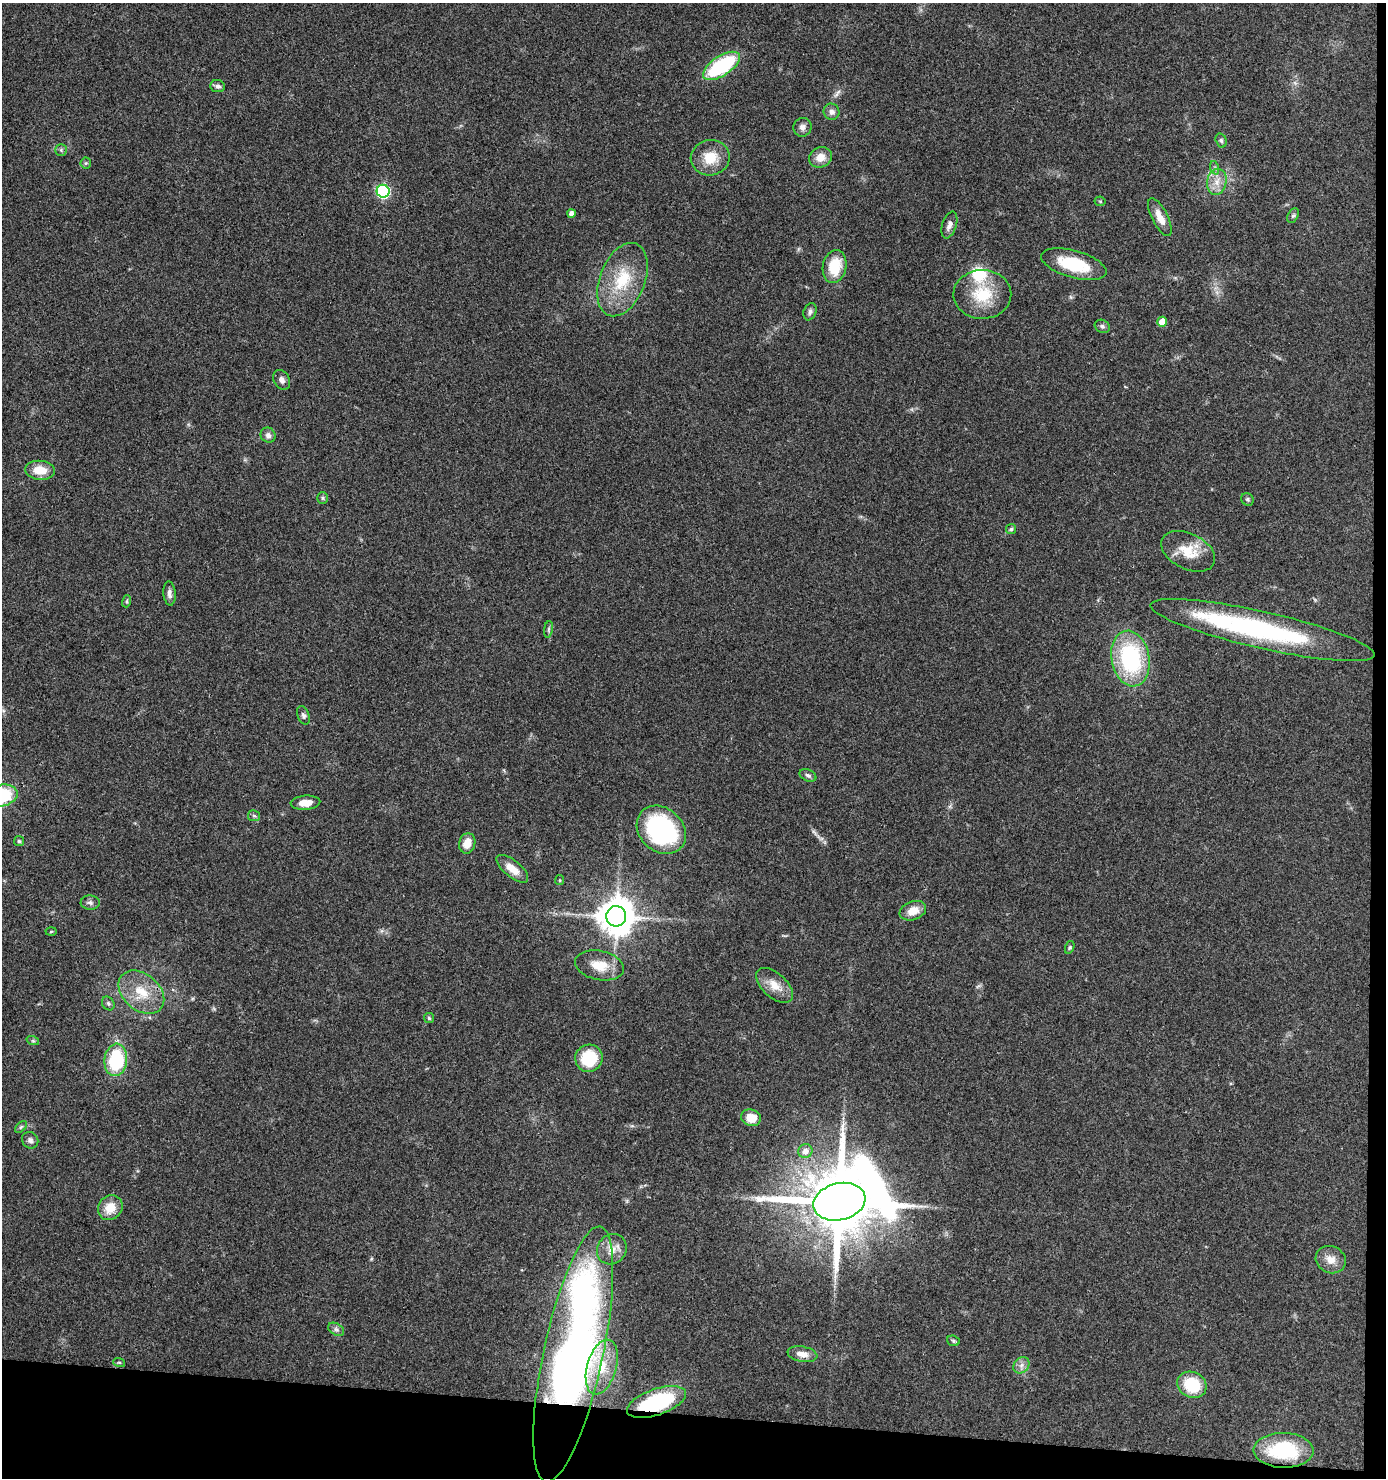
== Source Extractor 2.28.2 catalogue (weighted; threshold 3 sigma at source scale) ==
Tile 9 of 3 x 3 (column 3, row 3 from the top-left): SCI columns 2871-4254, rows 1-1476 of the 4448 x 4427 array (HDU 1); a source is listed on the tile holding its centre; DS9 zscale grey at full resolution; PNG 1388 x 1480 px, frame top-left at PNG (2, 3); each listed source drawn as its Kron ellipse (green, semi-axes under 4 px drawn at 4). Shown black and unused: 5% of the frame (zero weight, under 3 of 4 exposures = <1% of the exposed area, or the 3 px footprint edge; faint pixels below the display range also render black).
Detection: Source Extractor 2.28.2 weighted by HDU 2 'WHT'; one run over the whole footprint, this tile lists its part. Background 0.078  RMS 0.0058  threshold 0.0262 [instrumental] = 3 sigma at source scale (4.5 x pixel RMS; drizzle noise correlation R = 1.50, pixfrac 1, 0.05/0.05 arcsec/px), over >= 5 px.
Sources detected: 80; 1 too faint to see at this stretch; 1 inside a brighter object's white glare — neither listed nor drawn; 1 inside a brighter listed object's ellipse — not listed separately; the other 77 listed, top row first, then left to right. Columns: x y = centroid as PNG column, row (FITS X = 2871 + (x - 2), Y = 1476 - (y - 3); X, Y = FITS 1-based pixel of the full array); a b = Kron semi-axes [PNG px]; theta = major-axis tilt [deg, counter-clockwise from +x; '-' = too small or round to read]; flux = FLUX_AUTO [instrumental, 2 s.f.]
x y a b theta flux
722 66 21 9 33 50
218 86 7 6 - 2.3
832 112 8 8 - 2.6
802 127 9 9 - 2.8
1221 140 7 5 -74 1.1
61 150 6 6 - 1.2
820 157 12 10 24 6.1
710 158 19 17 10 13
86 163 5 5 - 0.88
1215 168 7 4 -72 1.2
1217 182 13 9 78 6
383 191 6 6 - 81
1100 201 5 5 - 0.76
571 213 4 4 - 3
1293 216 8 5 62 1.2
1160 217 21 8 -63 7
949 225 14 7 72 3
1074 264 34 13 -16 27
834 266 17 11 80 19
622 280 38 22 69 29
982 294 29 24 1 23
810 312 9 6 69 1.8
1162 322 5 5 - 9.8
1102 326 8 6 -25 1.4
282 380 10 7 -60 2.7
268 435 8 7 - 2.3
40 470 15 9 -6 10
323 498 6 5 - 0.98
1247 499 6 6 - 1.1
1011 529 5 5 - 0.92
1188 551 29 17 -26 15
169 594 12 6 -85 2.6
127 601 6 4 72 0.75
548 629 8 4 81 1.2
1262 630 115 18 -13 110
1130 658 28 19 -79 63
303 715 10 6 -68 1.6
808 775 9 5 -25 1.7
2 796 16 10 13 36
305 803 15 7 4 6.4
254 816 6 5 - 1.1
661 830 27 21 -43 89
19 841 5 5 - 0.93
467 843 10 8 74 7.1
512 869 19 8 -39 7.2
560 880 5 4 - 0.66
90 903 9 7 -3 1.8
913 911 14 9 21 7.6
616 916 10 10 - 1500
51 931 5 3 - 0.59
1070 947 6 4 72 0.85
599 965 25 14 -11 12
775 985 22 12 -42 8.8
141 992 26 18 -40 17
108 1003 7 6 - 1.4
429 1018 5 5 - 0.81
33 1041 6 4 -18 0.9
589 1058 14 13 - 24
116 1060 16 11 83 41
751 1118 10 8 -18 11
21 1127 7 4 44 0.95
30 1140 8 8 - 2.1
805 1151 7 7 - 3.8
839 1202 26 18 13 6700
110 1208 13 11 47 9.5
612 1249 16 14 51 7.4
1331 1260 15 13 -25 6.4
336 1329 8 5 -29 1.7
953 1341 6 5 - 0.94
573 1354 130 29 78 520
802 1354 15 7 -10 5.1
119 1362 6 3 -19 0.69
1021 1365 9 7 47 2.7
602 1367 28 14 74 19
1192 1385 15 12 -27 23
656 1402 31 13 19 57
1284 1450 30 17 -1 39
Overlapping masked pixels (flux is a lower limit): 2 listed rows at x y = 573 1354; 656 1402
Isophote crosses this tile's border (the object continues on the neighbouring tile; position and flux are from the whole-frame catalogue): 1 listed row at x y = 2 796